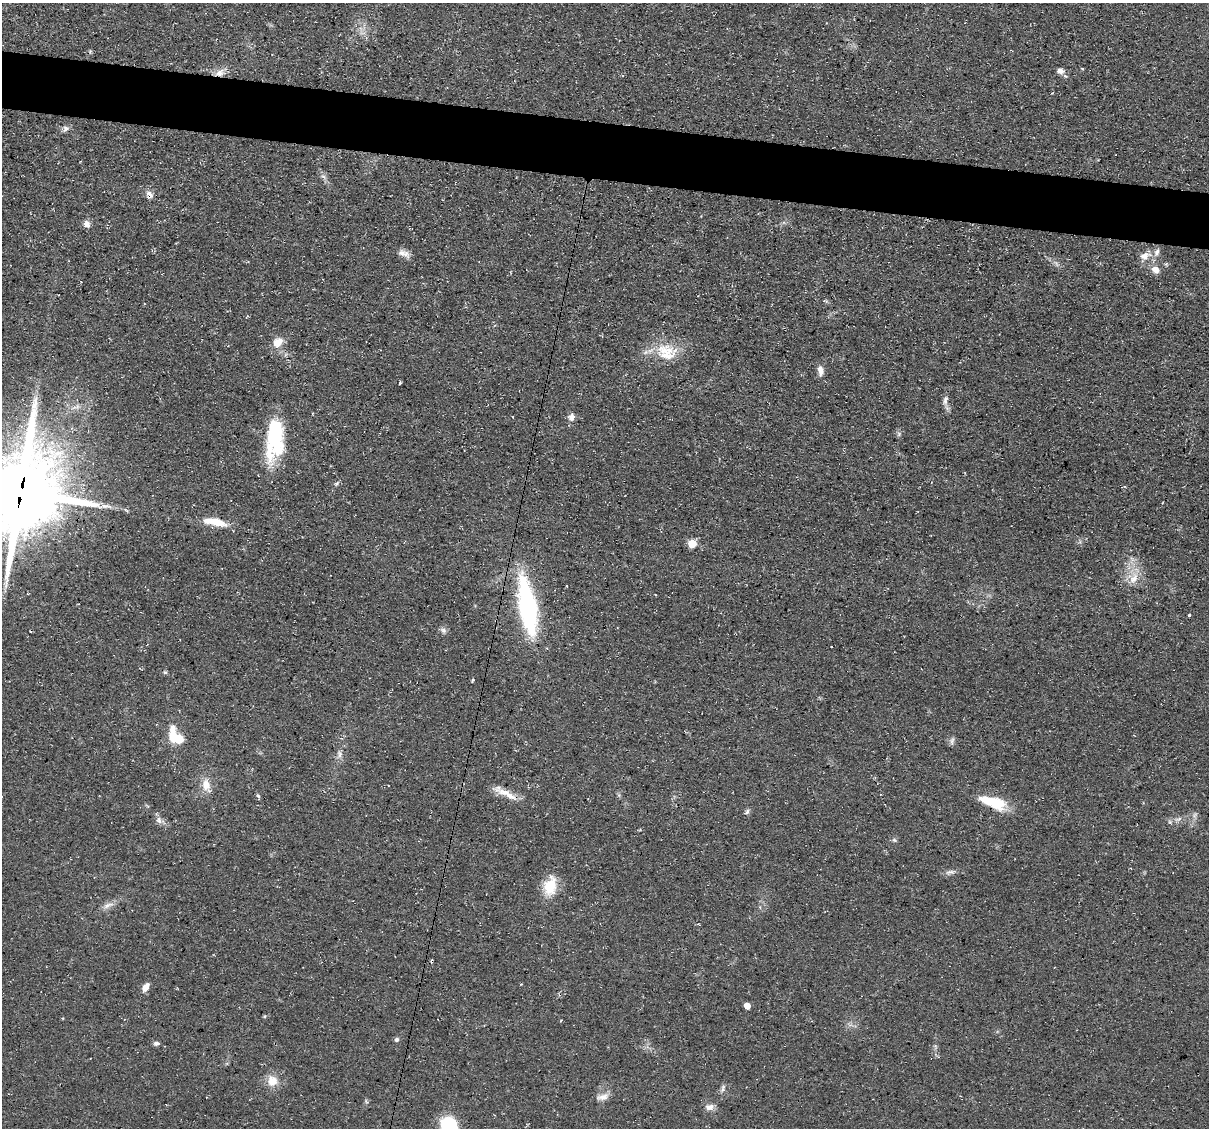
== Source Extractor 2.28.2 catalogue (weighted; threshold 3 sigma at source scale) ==
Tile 11 of 4 x 4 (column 3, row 3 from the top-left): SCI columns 2415-3621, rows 1357-2482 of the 4832 x 4851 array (HDU 1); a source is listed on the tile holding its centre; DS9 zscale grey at full resolution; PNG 1211 x 1130 px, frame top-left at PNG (2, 3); no overlay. Shown black and unused: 5% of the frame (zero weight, under 3 of 4 exposures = <1% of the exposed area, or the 3 px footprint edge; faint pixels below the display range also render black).
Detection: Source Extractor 2.28.2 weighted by HDU 2 'WHT'; one run over the whole footprint, this tile lists its part. Background 0.0753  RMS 0.0077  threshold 0.0345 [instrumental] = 3 sigma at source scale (4.5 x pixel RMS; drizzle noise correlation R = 1.50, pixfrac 1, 0.05/0.05 arcsec/px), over >= 5 px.
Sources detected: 56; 1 inside a brighter object's white glare — not listed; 1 inside a brighter listed object's ellipse — not listed separately; the other 54 listed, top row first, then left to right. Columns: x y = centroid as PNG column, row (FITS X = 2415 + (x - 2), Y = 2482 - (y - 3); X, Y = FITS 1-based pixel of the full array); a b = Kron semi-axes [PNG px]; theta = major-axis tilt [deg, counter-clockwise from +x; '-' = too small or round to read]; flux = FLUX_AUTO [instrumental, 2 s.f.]
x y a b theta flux
1082 68 4 3 - 0.64
1060 71 10 8 -23 3.8
220 73 14 10 23 6.6
66 129 9 6 56 2.7
323 176 7 5 -41 1.9
149 195 9 6 -54 4.3
87 224 9 7 -54 3.9
402 253 15 9 -31 4.9
1145 256 17 10 20 7.1
1156 270 10 8 -36 6
278 342 15 11 46 9
666 352 31 24 -12 27
820 371 13 7 -83 5
400 383 3 3 - 1.7
945 400 13 6 72 3.1
76 407 15 4 15 3.3
571 417 10 9 - 3.9
275 439 48 21 81 57
336 484 5 5 - 1.2
20 492 27 26 - 9400
215 522 30 9 -11 16
692 544 5 5 - 25
1134 578 19 10 62 11
567 586 3 2 - 0.92
528 608 41 12 -80 170
1189 615 3 3 - 6.5
443 630 8 7 - 2.5
831 647 2 2 - 0.6
165 672 6 5 - 1.2
473 680 4 4 - 0.86
178 738 12 7 -49 49
952 741 11 5 71 2
340 754 10 7 -90 3.3
206 785 17 11 -75 9.2
507 794 38 8 -27 11
258 796 6 5 - 1.2
993 802 32 12 -19 27
747 812 9 6 54 1.8
1178 819 12 5 18 3.4
159 820 10 8 -73 3.4
894 840 7 4 -44 1.3
950 872 15 5 11 3
550 886 26 16 75 18
108 905 18 6 20 4.8
146 987 10 6 58 5.7
747 1006 5 5 - 9.2
265 1016 5 4 - 0.89
396 1039 5 5 - 2
156 1043 7 5 2 2
272 1081 12 12 - 11
723 1088 11 5 79 2.5
602 1097 19 7 14 5.4
709 1107 11 8 9 4.5
449 1126 19 16 -62 37
Overlapping masked pixels (flux is a lower limit): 3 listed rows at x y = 220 73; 149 195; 20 492
Isophote crosses this tile's border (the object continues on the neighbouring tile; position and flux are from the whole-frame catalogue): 2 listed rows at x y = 20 492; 449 1126